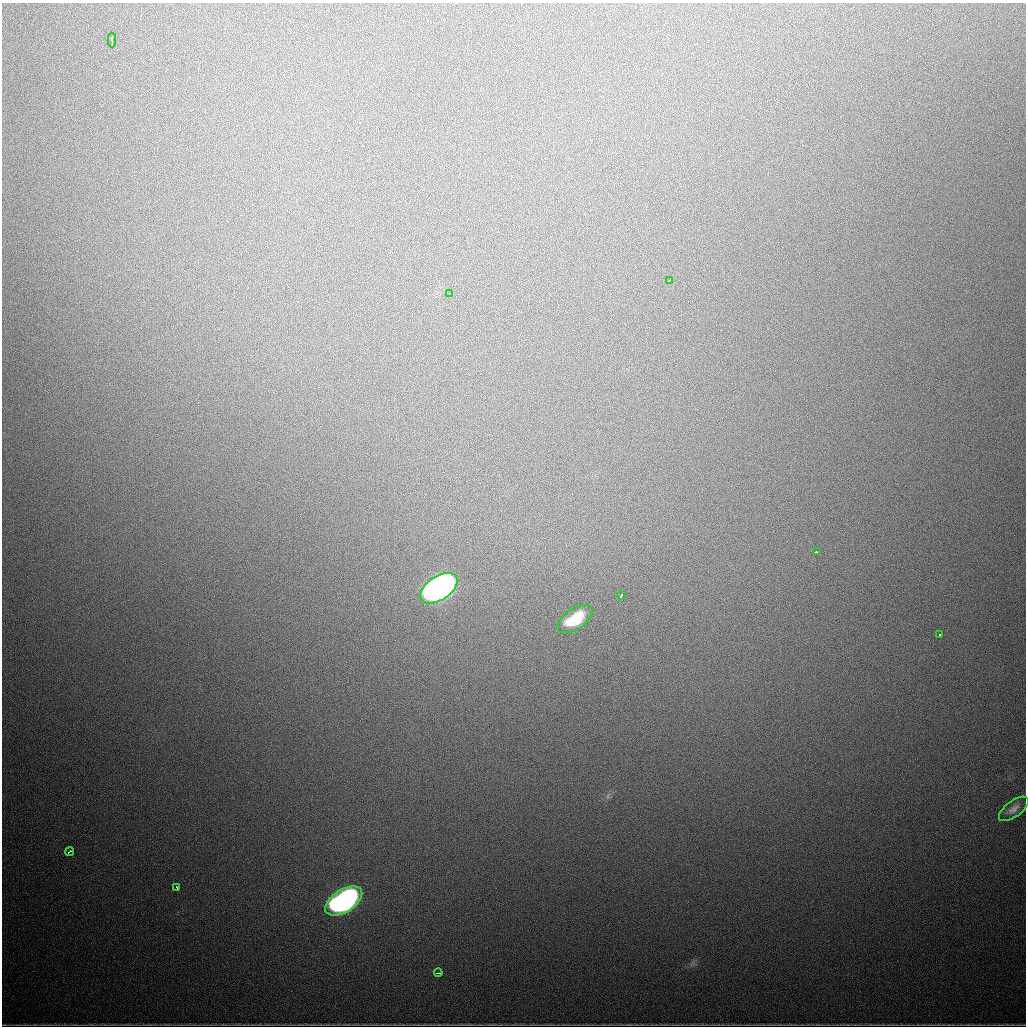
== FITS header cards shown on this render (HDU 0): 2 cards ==
NAXIS1  =                 1024
NAXIS2  =                 1024

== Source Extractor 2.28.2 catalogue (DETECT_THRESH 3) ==
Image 1024 x 1024 px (HDU 0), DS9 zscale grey, 1 PNG px = 1 image px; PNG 1028 x 1028 px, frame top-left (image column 1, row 1024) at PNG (2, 3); each listed source drawn as its Kron ellipse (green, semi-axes under 4 px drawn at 4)
Background 939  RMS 26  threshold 77.3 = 3 sigma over >= 5 px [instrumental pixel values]
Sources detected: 13; all 13 listed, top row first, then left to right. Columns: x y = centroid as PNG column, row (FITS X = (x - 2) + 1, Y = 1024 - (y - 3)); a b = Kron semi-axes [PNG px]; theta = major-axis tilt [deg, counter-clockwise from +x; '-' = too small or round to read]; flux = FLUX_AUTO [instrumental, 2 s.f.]
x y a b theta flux
112 40 7 2 -89 4.8e+03
670 280 4 2 - 2.0e+03
449 293 3 2 - 4.3e+03
816 552 3 2 - 3.7e+03
439 588 21 12 34 1.4e+06
621 596 4 2 - 2.6e+03
575 619 20 10 34 6.1e+04
939 634 3 2 - 1.9e+03
1014 809 17 8 37 1.1e+04
70 851 4 2 - 5.7e+03
177 887 3 2 - 2.7e+03
344 901 21 11 33 8.3e+05
438 973 4 2 - 2.0e+03